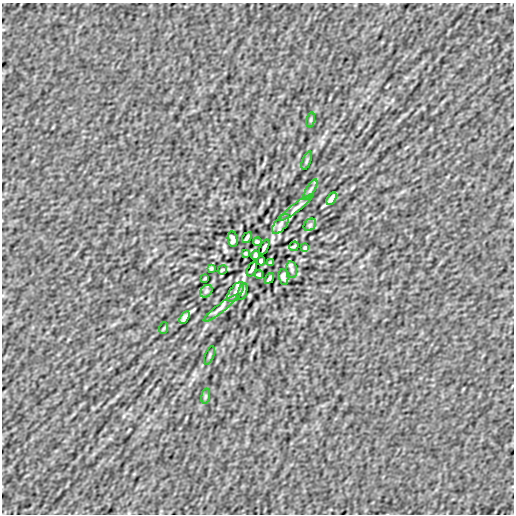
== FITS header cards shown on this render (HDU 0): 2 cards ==
NAXIS1  =                  512
NAXIS2  =                  512

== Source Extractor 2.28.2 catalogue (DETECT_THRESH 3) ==
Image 512 x 512 px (HDU 0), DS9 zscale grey, 1 PNG px = 1 image px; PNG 516 x 516 px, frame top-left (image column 1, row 512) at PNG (2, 3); each listed source drawn as its Kron ellipse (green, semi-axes under 4 px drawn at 4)
Background 1.41e-08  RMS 8.5e-07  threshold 2.56e-06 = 3 sigma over >= 5 px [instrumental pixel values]
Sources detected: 33; all 33 listed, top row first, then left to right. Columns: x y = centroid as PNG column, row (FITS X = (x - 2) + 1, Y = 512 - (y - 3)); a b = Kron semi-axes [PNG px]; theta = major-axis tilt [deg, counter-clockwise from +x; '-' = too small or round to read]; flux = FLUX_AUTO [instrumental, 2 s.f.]
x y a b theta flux
311 120 8 4 81 7.1e-05
307 161 9 3 69 7.5e-05
310 190 12 3 59 1.2e-04
331 199 7 3 59 1.6e-04
296 208 21 4 37 2.5e-04
281 224 11 6 53 2.4e-04
310 225 7 5 46 1.1e-04
247 238 6 2 54 1.1e-04
233 239 8 5 -80 1.7e-04
257 242 4 3 - 8.2e-05
294 246 5 2 - 6.5e-05
264 247 8 3 65 1.3e-04
305 248 4 3 - 6.5e-05
245 253 3 2 - 5.6e-05
255 255 4 3 - 9.3e-05
261 261 4 3 - 9.3e-05
271 263 3 2 - 5.6e-05
211 268 4 3 - 6.5e-05
252 269 8 3 65 1.3e-04
292 269 8 5 -80 1.1e-04
222 270 5 2 - 6.5e-05
259 274 4 3 - 8.2e-05
283 277 8 5 -80 1.7e-04
205 278 3 2 - 4.5e-05
269 278 6 2 54 1.1e-04
206 291 7 5 46 1.1e-04
235 292 11 6 53 2.3e-04
242 292 8 3 71 6.9e-05
220 308 21 4 37 2.5e-04
185 317 7 3 59 1.6e-04
164 328 6 4 70 5.1e-05
209 355 9 3 69 7.5e-05
205 396 8 4 81 7.1e-05